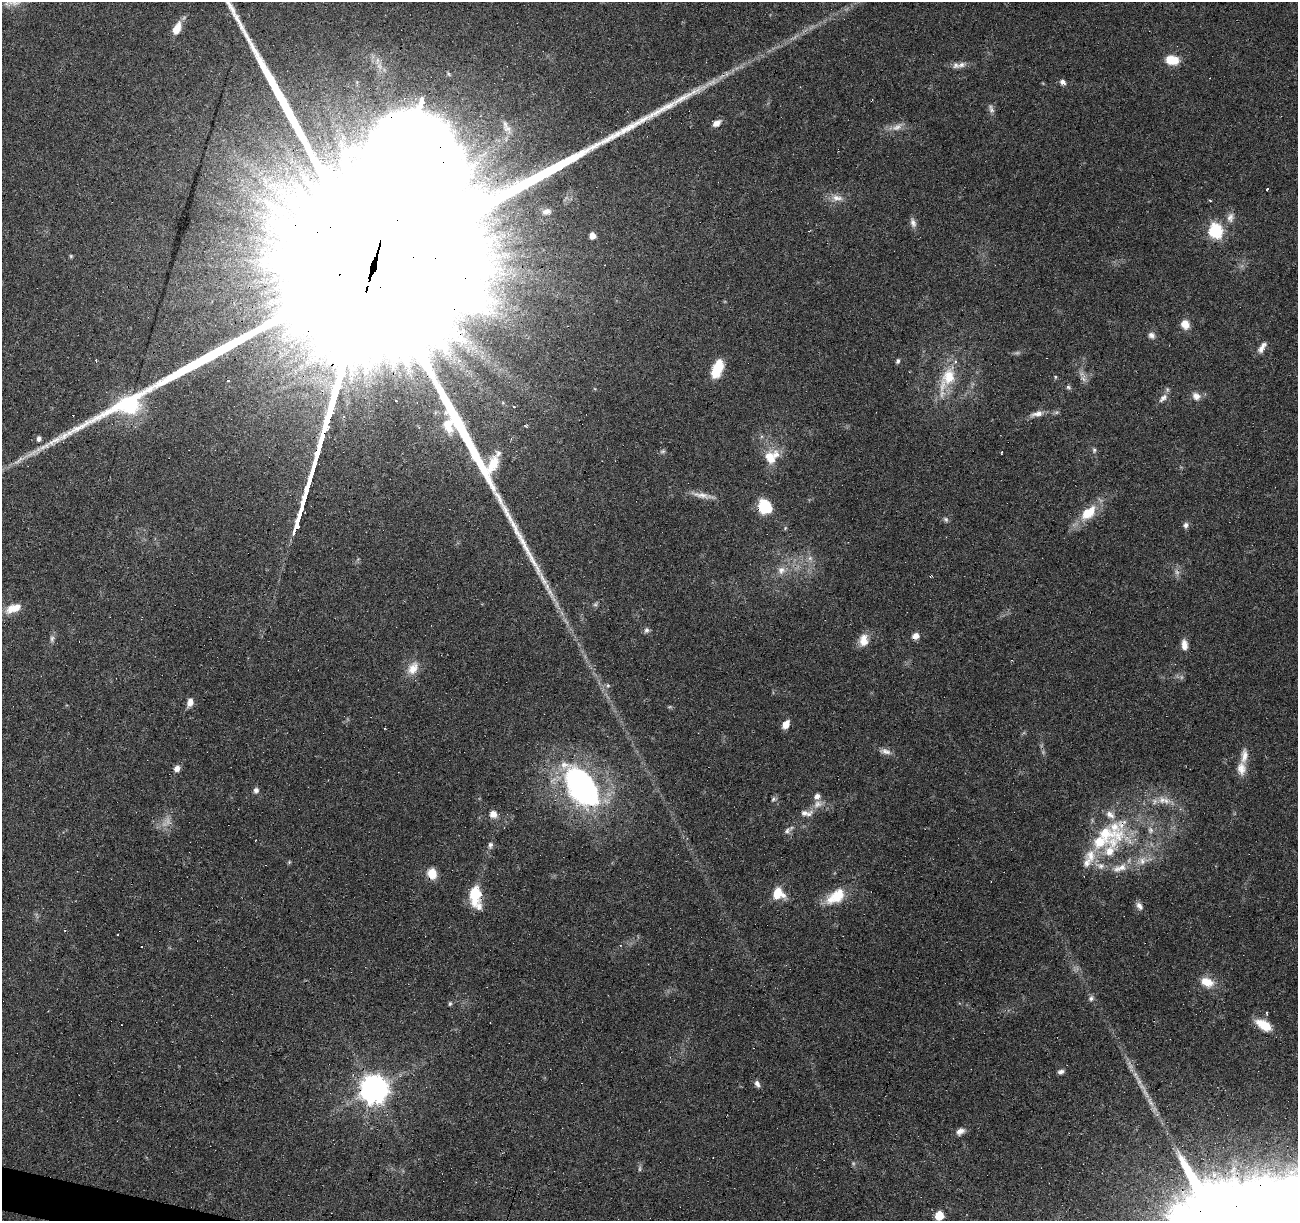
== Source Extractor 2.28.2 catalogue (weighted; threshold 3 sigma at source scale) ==
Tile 7 of 4 x 4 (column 3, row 2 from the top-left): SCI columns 2595-3890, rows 2652-3870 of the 5191 x 5367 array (HDU 1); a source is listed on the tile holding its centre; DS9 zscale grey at full resolution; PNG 1300 x 1223 px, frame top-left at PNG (2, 2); no overlay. Shown black and unused: <1% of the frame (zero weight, under 4 of 8 exposures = <1% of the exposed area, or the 3 px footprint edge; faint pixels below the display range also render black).
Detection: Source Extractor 2.28.2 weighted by HDU 2 'WHT'; one run over the whole footprint, this tile lists its part. Background 0.0351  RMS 0.0019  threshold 0.00791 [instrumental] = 3 sigma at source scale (4.09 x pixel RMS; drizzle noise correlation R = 1.36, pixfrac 0.8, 0.0396/0.0396 arcsec/px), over >= 5 px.
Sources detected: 121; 10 too faint to see at this stretch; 2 inside a brighter object's white glare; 8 cosmic-ray / hot-pixel residue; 2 long thin detections or spike segments (spike, bleed or trail) — not listed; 15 inside a brighter listed object's ellipse — not listed separately; the other 84 listed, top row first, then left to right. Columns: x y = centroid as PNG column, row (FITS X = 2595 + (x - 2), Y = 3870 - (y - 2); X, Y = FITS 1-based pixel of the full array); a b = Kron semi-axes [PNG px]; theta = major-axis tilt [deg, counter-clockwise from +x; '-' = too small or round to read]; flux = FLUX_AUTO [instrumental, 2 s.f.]
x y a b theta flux
177 29 16 8 66 2.5
1175 60 12 9 -83 2.1
961 65 11 7 18 0.87
1063 82 8 6 -36 0.69
991 109 13 6 -76 0.69
716 123 11 6 33 1.2
507 129 16 11 -37 2
354 151 18 9 9 1.8
1267 189 3 3 - 0.56
837 198 17 9 -7 1.6
546 212 15 10 10 1.8
1230 217 14 9 75 1.2
913 223 13 7 -71 0.85
1215 231 7 6 - 33
592 236 5 5 - 1.8
71 256 5 4 - 0.23
371 273 277 38 73 96000
1185 324 11 9 -59 1.9
1151 335 9 8 - 0.74
1262 348 14 6 63 1.1
96 360 3 3 - 0.2
898 361 6 5 - 0.39
716 371 17 11 82 3.8
1055 377 5 4 - 0.2
948 378 38 18 63 7.2
1068 387 6 5 - 0.35
1196 396 12 9 -36 1.3
1163 398 16 7 49 1.1
514 407 4 3 - 0.2
1039 413 9 7 23 0.96
39 438 5 4 - 0.65
54 441 26 9 32 3
1094 450 7 5 90 0.4
663 451 8 6 2 0.37
1002 452 3 3 - 6.6
770 458 18 13 -61 3.2
19 460 25 5 35 1.8
702 495 32 6 -12 1.7
765 507 14 11 -56 6.8
1088 513 21 12 42 4.9
946 519 8 5 -45 0.41
1186 525 8 7 - 0.6
810 558 7 6 - 0.63
781 570 12 11 - 1.5
13 608 22 9 21 2.7
646 630 7 7 - 0.52
916 636 8 7 - 1.2
52 639 11 5 72 0.59
863 640 15 11 -80 2.1
1184 645 12 6 -84 1.6
413 669 20 13 59 2.4
608 686 6 4 -19 0.28
190 702 11 7 77 1.2
786 725 10 6 57 1.6
885 751 15 7 -17 1.1
177 768 7 6 - 0.99
1241 768 18 12 -84 2
582 786 55 30 -56 40
256 790 7 6 - 0.66
773 799 6 5 - 0.35
1162 800 12 10 89 1.5
818 804 12 10 27 1.4
493 814 9 8 - 1.4
809 814 15 7 43 1.2
1150 830 9 7 -67 0.79
787 831 8 6 54 0.53
1113 842 49 23 48 13
490 845 9 6 80 0.63
1120 868 24 10 21 2.7
432 873 11 9 -71 2.9
778 893 12 11 - 3.8
475 896 27 12 -84 5.8
836 896 29 15 35 5
1139 906 11 7 -53 0.84
1207 982 17 11 -21 3.1
1091 998 8 7 - 0.54
450 1004 6 4 68 0.28
1264 1025 18 10 -31 4.2
1061 1072 7 5 10 0.64
757 1084 9 6 -65 0.7
374 1089 9 9 - 260
960 1131 10 7 21 1.1
640 1169 9 4 90 0.36
939 1216 6 5 - 6.2
Overlapping masked pixels (flux is a lower limit): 7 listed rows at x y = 371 273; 765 507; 916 636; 582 786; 432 873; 475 896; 374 1089